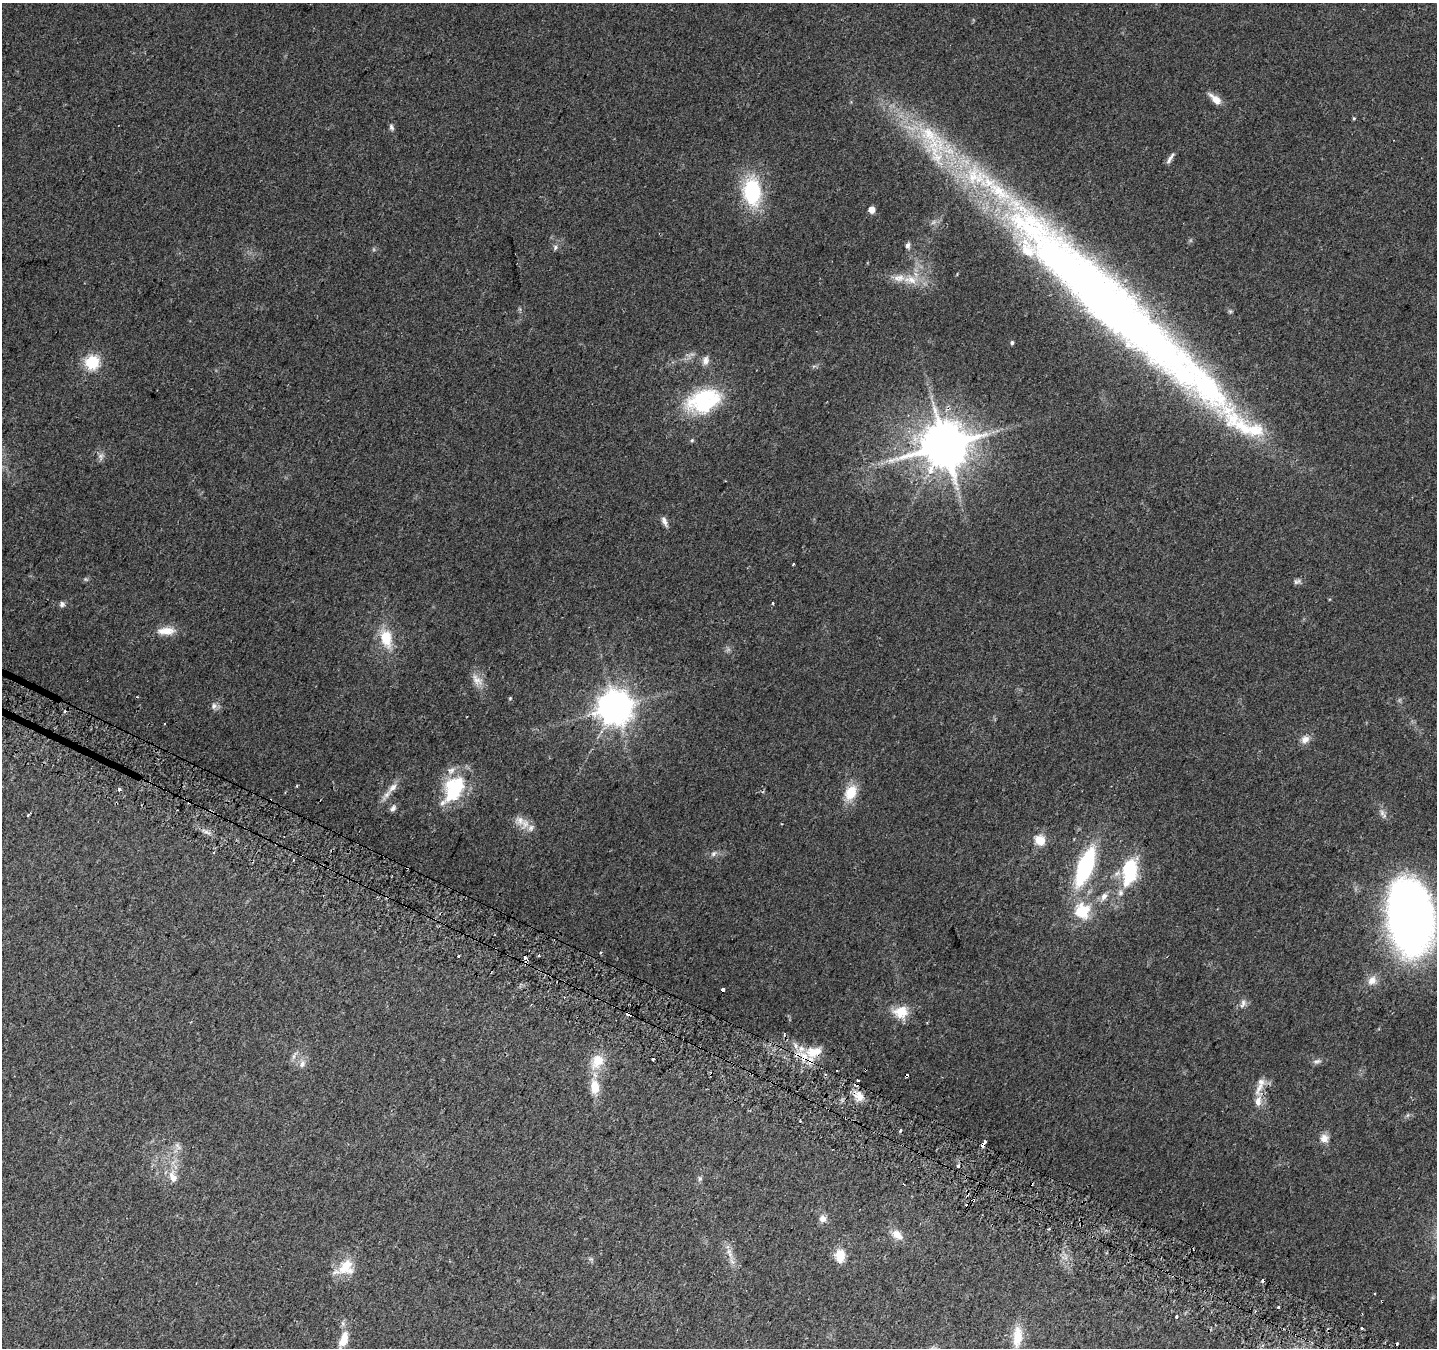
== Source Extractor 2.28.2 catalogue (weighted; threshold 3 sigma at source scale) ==
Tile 6 of 4 x 4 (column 2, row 2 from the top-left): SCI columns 1460-2894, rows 2986-4331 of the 5781 x 5906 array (HDU 1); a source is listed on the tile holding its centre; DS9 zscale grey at full resolution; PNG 1439 x 1350 px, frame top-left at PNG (2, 3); no overlay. Shown black and unused: <1% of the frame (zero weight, under 2 of 3 exposures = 2% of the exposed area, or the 3 px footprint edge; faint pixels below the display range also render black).
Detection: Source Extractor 2.28.2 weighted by HDU 2 'WHT'; one run over the whole footprint, this tile lists its part. Background 0.0588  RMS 0.008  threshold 0.0362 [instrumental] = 3 sigma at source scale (4.5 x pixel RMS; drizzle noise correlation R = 1.50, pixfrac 1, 0.0396/0.0396 arcsec/px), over >= 5 px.
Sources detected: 112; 1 too faint to see at this stretch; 2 inside a brighter object's white glare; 13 cosmic-ray / hot-pixel residue — not listed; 12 inside a brighter listed object's ellipse — not listed separately; the other 84 listed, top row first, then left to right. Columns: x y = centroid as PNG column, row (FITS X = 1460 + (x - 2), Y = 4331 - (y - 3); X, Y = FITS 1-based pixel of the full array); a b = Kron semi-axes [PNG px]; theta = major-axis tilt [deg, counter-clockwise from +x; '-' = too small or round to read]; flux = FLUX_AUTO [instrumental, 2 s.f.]
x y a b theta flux
1215 99 17 7 -42 8.3
1354 118 4 4 - 0.82
391 127 9 5 -67 1.9
1170 158 16 4 57 3.2
752 191 26 16 -87 66
871 210 5 5 - 8
908 246 8 6 85 2.3
555 247 7 6 - 1.8
910 280 21 10 -14 13
1109 304 283 38 -43 1100
1230 311 6 4 -18 1.1
1012 343 4 4 - 1.7
706 360 13 9 76 4.5
92 362 6 6 - 110
703 401 40 30 28 65
692 440 5 4 - 1.1
945 445 14 13 - 3600
664 521 14 6 -67 3.5
793 564 3 3 - 1.8
86 579 6 5 - 1.2
1297 581 11 7 14 2.4
772 603 3 3 - 2.2
62 604 8 6 -87 2.1
166 631 24 10 2 11
386 638 25 14 -77 22
477 680 20 10 -46 7.9
510 698 4 4 - 0.84
214 706 9 7 79 3
615 707 10 10 - 1600
164 724 3 2 - 0.87
1305 739 12 9 28 5.4
297 786 4 3 - 0.79
393 787 17 8 43 6.3
119 789 3 3 - 5.3
454 789 32 20 61 55
851 792 19 13 61 17
393 808 10 6 58 2.7
1383 814 17 6 -54 3.7
28 815 4 3 - 1.3
525 824 15 11 80 7.2
1040 840 11 9 -38 13
214 852 4 3 - 1.4
713 854 6 6 - 2.1
1085 866 40 14 69 88
1129 871 20 11 83 68
1120 893 9 7 67 3.2
1104 896 11 8 61 4.6
1082 911 21 19 -76 27
1410 919 53 38 -21 340
539 955 3 3 - 1.1
458 956 3 3 - 2.4
525 957 3 3 - 5.5
526 963 7 4 -75 2.3
1372 980 13 10 51 7
723 989 4 3 - 22
1243 1003 13 6 69 3.4
901 1012 18 16 -10 16
629 1014 5 3 - 22
795 1045 7 5 -75 3
812 1052 16 12 -14 14
597 1061 20 14 56 17
1317 1061 13 6 9 2.7
302 1064 12 8 70 4.3
595 1087 20 12 -83 15
1259 1087 26 8 68 8.4
859 1096 14 11 -51 7.7
900 1130 3 3 - 3.2
1324 1138 10 10 - 5.8
984 1143 7 3 62 15
178 1146 12 5 -55 3.1
958 1166 4 3 - 1.2
173 1177 19 10 -70 9.3
700 1179 7 5 89 1.8
823 1219 9 9 - 4.7
1049 1229 4 3 - 0.81
897 1235 16 10 -39 8.1
730 1253 19 6 -69 6.7
840 1256 9 7 -85 23
346 1267 24 21 45 18
1278 1307 3 2 - 2.8
1176 1317 3 3 - 1.8
1361 1327 3 3 - 3.1
1017 1337 30 12 86 18
344 1339 18 9 71 12
Overlapping masked pixels (flux is a lower limit): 5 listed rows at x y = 945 445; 526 963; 629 1014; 1259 1087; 984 1143
Isophote crosses this tile's border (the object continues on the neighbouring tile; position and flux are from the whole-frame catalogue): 1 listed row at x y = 1410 919